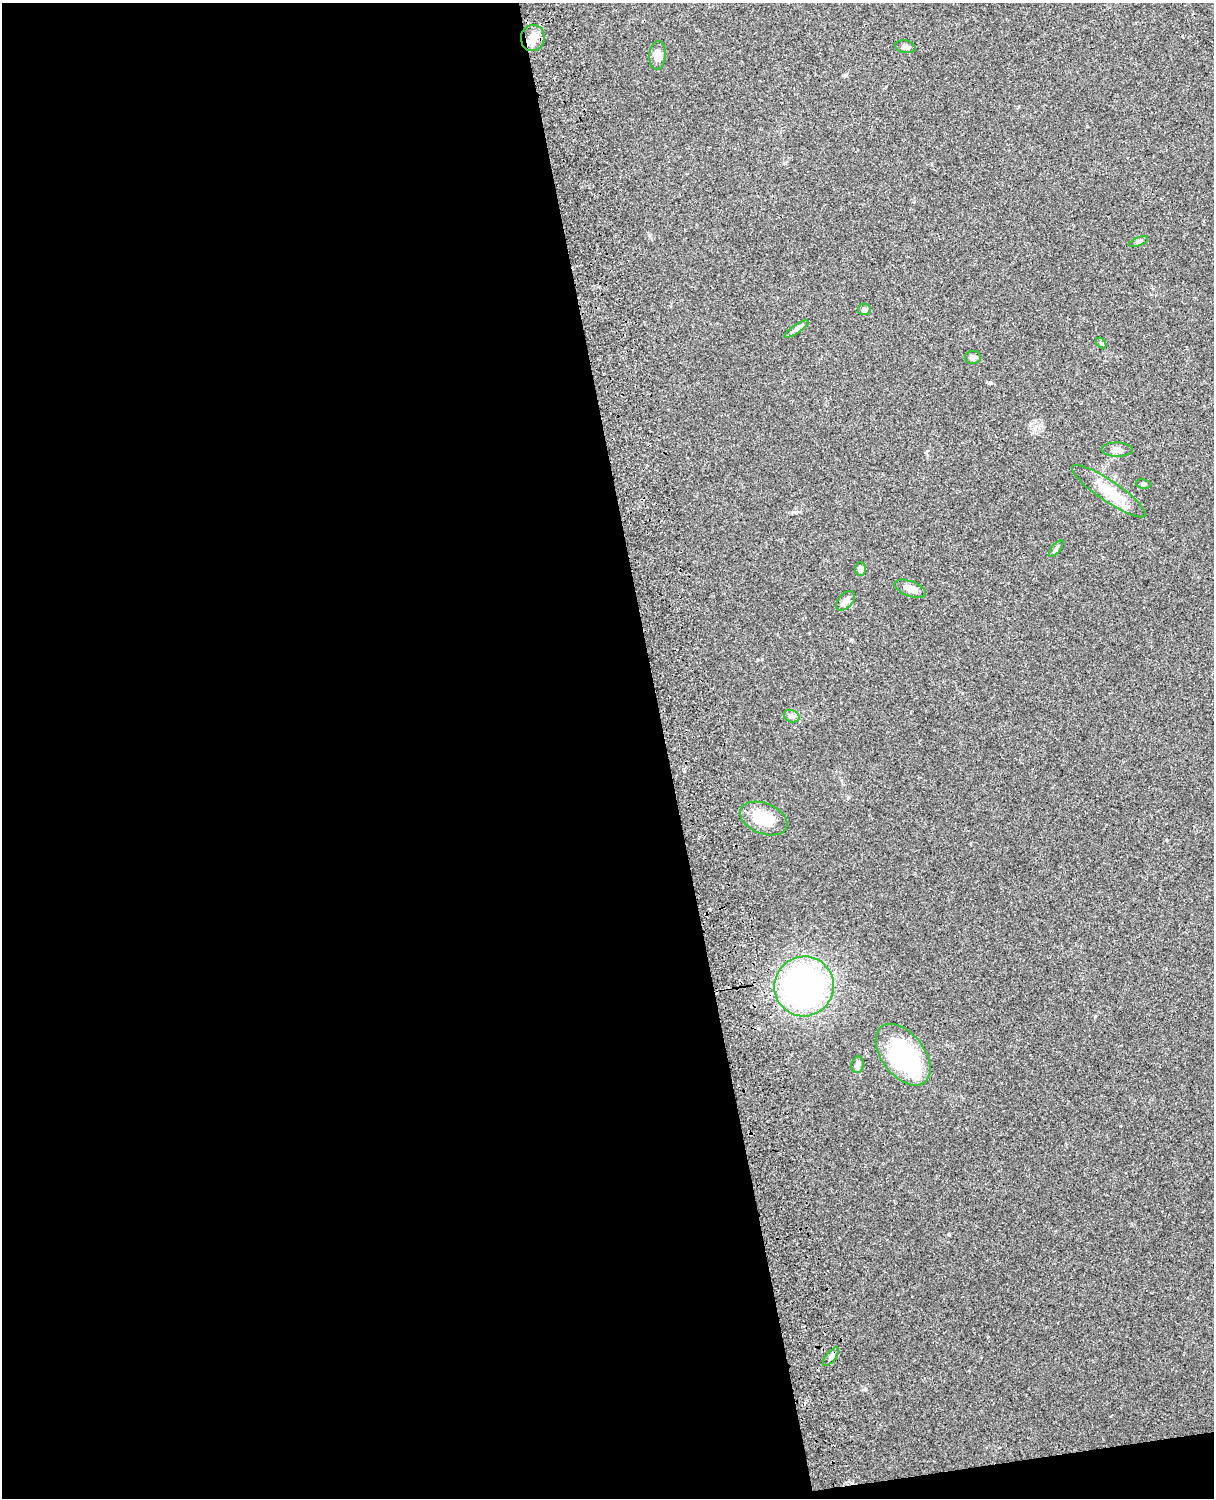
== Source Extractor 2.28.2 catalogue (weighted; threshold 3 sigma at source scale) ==
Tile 9 of 4 x 3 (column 1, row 3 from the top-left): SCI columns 119-1330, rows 165-1660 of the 5088 x 4928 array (HDU 1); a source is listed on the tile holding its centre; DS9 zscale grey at full resolution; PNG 1216 x 1500 px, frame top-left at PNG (2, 3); each listed source drawn as its Kron ellipse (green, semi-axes under 4 px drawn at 4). Shown black and unused: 56% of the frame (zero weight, under 3 of 4 exposures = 6% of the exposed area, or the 3 px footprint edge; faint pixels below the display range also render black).
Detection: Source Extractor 2.28.2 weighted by HDU 2 'WHT'; one run over the whole footprint, this tile lists its part. Background 0.24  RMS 0.0087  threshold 0.0389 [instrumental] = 3 sigma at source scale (4.5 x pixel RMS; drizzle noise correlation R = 1.50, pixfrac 1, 0.05/0.05 arcsec/px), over >= 5 px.
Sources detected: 22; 1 inside a brighter object's white glare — neither listed nor drawn; the other 21 listed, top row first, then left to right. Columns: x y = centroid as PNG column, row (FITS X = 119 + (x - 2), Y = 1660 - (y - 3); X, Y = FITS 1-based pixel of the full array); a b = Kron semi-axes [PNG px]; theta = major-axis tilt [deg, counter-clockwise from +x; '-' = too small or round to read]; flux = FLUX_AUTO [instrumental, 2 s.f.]
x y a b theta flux
533 38 13 12 - 8
905 47 10 6 -11 2.9
657 55 14 8 84 6.1
1139 242 10 3 21 1.4
864 309 6 6 - 2.5
797 329 14 3 34 2.6
1101 343 6 4 -45 1.1
973 357 8 6 1 2.5
1117 450 16 7 -2 4.3
1143 484 7 5 -10 1.6
1109 491 44 10 -34 22
1056 549 10 3 50 1.5
860 569 6 5 - 3.7
910 589 16 7 -20 6.8
846 601 11 7 48 4.1
792 716 8 6 -20 2.8
764 818 25 15 -22 24
804 986 30 29 - 250
903 1055 35 21 -52 98
858 1065 8 6 82 2.8
831 1357 11 5 50 2.8
Unlisted compact peaks at least as high as the median listed source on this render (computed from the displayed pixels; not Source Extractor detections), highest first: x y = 990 382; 866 1389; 949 1235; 1166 840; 851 640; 796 512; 845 75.